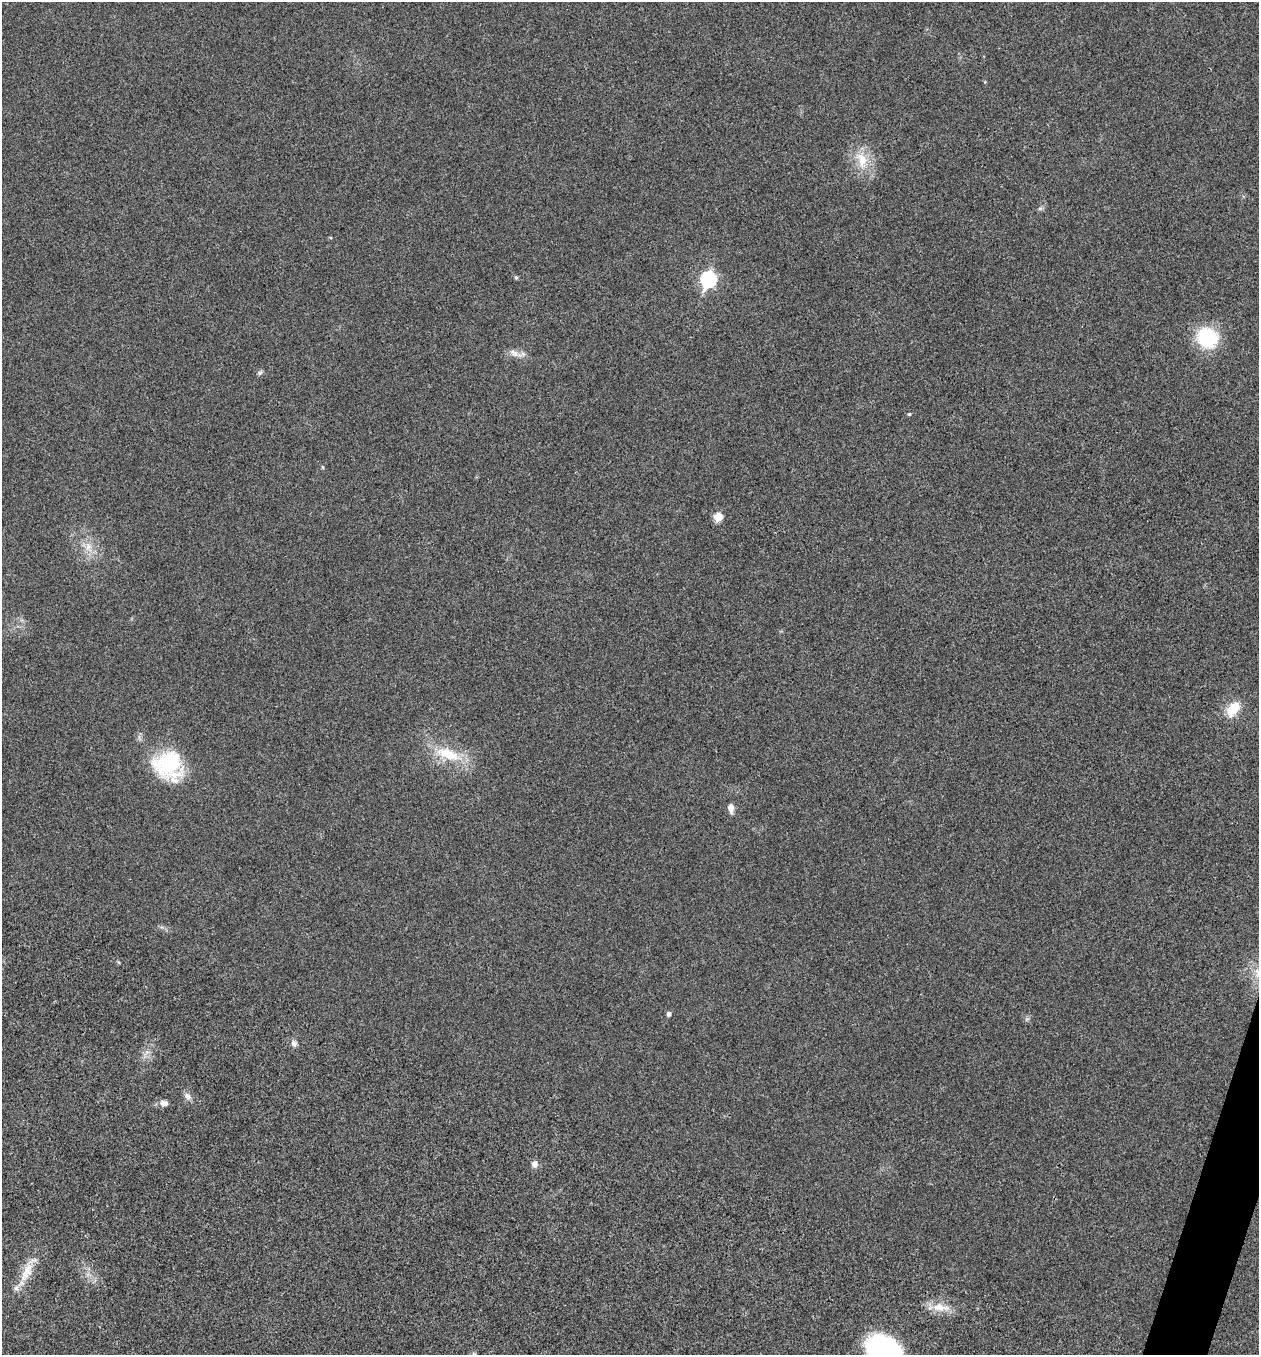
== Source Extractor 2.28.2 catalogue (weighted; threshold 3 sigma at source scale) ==
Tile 6 of 4 x 4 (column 2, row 2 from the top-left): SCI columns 1523-2779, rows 2707-4059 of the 5429 x 5416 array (HDU 1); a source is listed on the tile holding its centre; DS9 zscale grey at full resolution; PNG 1261 x 1357 px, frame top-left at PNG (2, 2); no overlay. Shown black and unused: <1% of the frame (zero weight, under 3 of 4 exposures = <1% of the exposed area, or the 3 px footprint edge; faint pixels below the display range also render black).
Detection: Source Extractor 2.28.2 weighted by HDU 2 'WHT'; one run over the whole footprint, this tile lists its part. Background 0.0206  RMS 0.0057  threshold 0.0256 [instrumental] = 3 sigma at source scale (4.5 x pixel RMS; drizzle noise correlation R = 1.50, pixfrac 1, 0.05/0.05 arcsec/px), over >= 5 px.
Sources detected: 25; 2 inside a brighter listed object's ellipse — not listed separately; the other 23 listed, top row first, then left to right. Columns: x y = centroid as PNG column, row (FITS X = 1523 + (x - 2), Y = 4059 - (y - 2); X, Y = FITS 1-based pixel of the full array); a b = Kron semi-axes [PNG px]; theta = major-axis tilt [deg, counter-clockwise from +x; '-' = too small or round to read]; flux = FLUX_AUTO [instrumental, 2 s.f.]
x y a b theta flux
862 160 24 14 -70 13
1040 208 7 4 19 0.98
516 278 5 4 - 0.86
708 279 8 7 - 100
1207 338 19 17 -40 38
514 353 14 8 -37 3.7
260 372 8 5 45 1.2
909 414 4 4 - 0.72
718 517 11 10 - 4.5
88 547 13 9 -73 5.5
1233 709 16 10 50 14
448 754 31 13 -18 20
168 764 36 32 -12 41
731 808 10 6 -84 3.6
1258 973 11 8 -84 4.3
668 1014 5 4 - 1.8
294 1043 8 7 - 2.2
188 1096 11 8 -40 2.8
164 1103 12 8 -7 2.7
535 1164 9 8 - 2.7
27 1272 34 12 66 11
940 1307 26 11 -8 8.9
883 1350 30 21 -30 100
Isophote crosses this tile's border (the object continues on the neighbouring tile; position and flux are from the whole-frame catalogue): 2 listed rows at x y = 1258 973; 883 1350